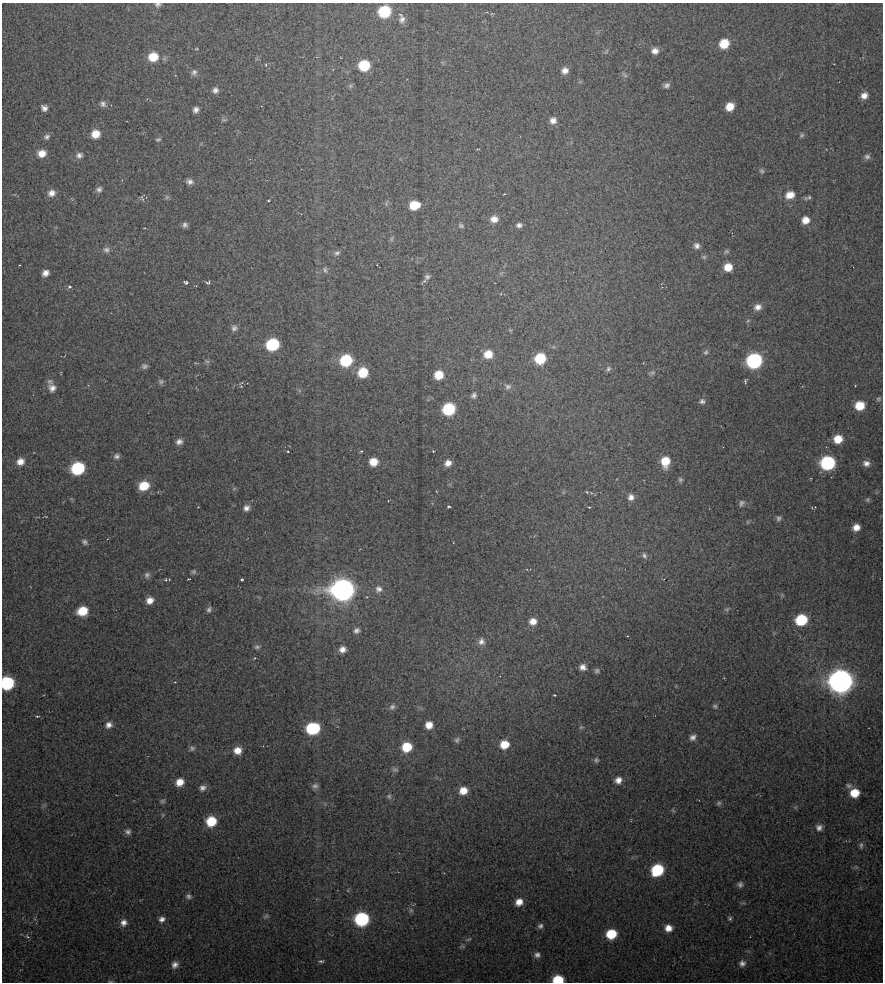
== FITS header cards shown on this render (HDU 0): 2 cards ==
NAXIS1  =                  881 / Axis length
NAXIS2  =                  980 / Axis length

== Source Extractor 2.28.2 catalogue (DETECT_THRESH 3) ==
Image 881 x 980 px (HDU 0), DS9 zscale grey, 1 PNG px = 1 image px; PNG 885 x 984 px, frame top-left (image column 1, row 980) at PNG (2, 3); no overlay
Background 12.4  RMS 1.3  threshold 3.77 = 3 sigma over >= 5 px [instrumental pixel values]
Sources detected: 192; all 192 listed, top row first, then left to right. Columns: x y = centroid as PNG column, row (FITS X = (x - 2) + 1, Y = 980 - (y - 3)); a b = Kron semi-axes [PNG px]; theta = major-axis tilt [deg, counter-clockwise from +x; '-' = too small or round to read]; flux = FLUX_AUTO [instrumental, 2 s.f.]
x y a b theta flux
158 4 8 5 11 230
384 11 9 8 - 5300
402 19 10 9 - 470
724 44 8 8 - 2000
197 49 5 3 - 79
655 51 8 7 - 560
606 52 7 4 59 130
153 57 10 9 - 1800
266 65 4 3 - 61
364 65 9 8 - 3700
565 71 7 7 - 520
194 72 8 7 - 300
625 75 10 5 -42 200
666 85 6 5 - 300
215 90 7 6 - 340
864 96 8 7 - 630
103 104 9 8 - 360
730 107 8 7 - 1300
44 108 8 7 - 410
196 110 6 5 - 380
224 120 7 5 6 150
553 120 8 7 - 510
95 134 9 8 - 1200
802 135 6 5 - 150
47 137 8 7 - 280
158 139 7 5 18 170
477 149 5 2 - 69
42 153 9 8 - 950
79 155 9 8 - 410
867 157 8 7 - 290
762 171 8 5 -57 180
190 181 9 7 -8 370
99 189 7 7 - 310
51 193 9 8 - 560
504 194 3 2 - 63
790 195 10 8 22 1000
167 197 6 6 - 170
142 198 10 3 -70 130
808 198 9 4 16 200
268 200 3 2 - 73
414 205 9 7 10 2100
494 219 9 8 - 670
805 220 9 8 - 880
185 225 6 6 - 270
461 225 8 7 - 220
519 225 8 6 10 310
145 228 2 2 - 52
391 239 8 5 73 160
697 246 8 8 - 400
106 250 9 8 - 370
726 251 7 6 - 190
337 253 9 6 19 260
704 257 7 5 -14 180
19 265 2 2 - 47
728 267 8 8 - 1300
325 270 10 7 -71 280
45 273 7 6 - 520
501 273 7 4 18 150
427 277 7 6 - 240
424 281 7 4 37 170
186 282 6 4 -19 180
208 282 6 4 9 170
69 287 5 5 - 180
758 307 9 8 - 560
234 328 8 8 - 330
510 330 6 4 -45 93
272 344 9 8 - 6600
706 352 7 6 - 200
488 354 9 8 - 1300
540 358 9 8 - 3500
346 360 9 8 - 5600
207 361 9 5 -26 180
754 361 9 9 - 15000
144 366 8 6 -4 250
608 369 8 6 61 220
363 372 9 8 - 2300
652 372 9 6 7 200
439 375 8 7 - 1600
745 381 6 3 89 120
161 382 7 6 - 210
241 386 6 5 - 140
508 386 9 8 - 330
52 388 11 9 -62 610
474 395 7 6 - 260
878 399 6 5 - 150
702 401 8 6 3 270
860 406 9 8 - 1900
449 409 9 8 - 5600
838 439 8 7 - 1500
179 442 8 6 18 400
288 451 3 2 - 88
361 451 4 4 - 84
433 451 3 3 - 82
116 456 8 6 13 300
665 461 10 8 87 1900
20 462 9 8 - 720
373 462 8 7 - 1200
448 463 8 7 - 590
828 463 9 8 - 11000
866 463 8 7 - 460
78 468 9 8 - 7200
680 480 7 6 - 180
144 486 10 8 20 2200
587 492 5 3 - 92
631 497 8 8 - 490
867 500 6 6 - 150
741 503 8 7 - 280
449 506 4 3 - 110
589 507 3 3 - 90
815 507 3 2 - 55
246 508 7 7 - 400
779 518 7 6 - 240
856 527 7 6 - 780
85 542 8 6 -36 240
644 555 9 6 -62 290
194 572 7 6 - 180
147 575 8 8 - 290
189 579 3 2 - 65
166 580 5 4 - 110
242 580 3 3 - 120
379 589 10 9 - 450
343 590 11 10 - 68000
150 600 8 7 - 690
209 609 8 6 60 250
727 609 7 6 - 180
82 611 10 8 17 2100
801 620 9 8 - 4700
533 621 10 9 - 770
356 630 8 7 - 300
481 641 10 8 -79 480
257 647 7 6 - 210
342 649 7 7 - 540
254 658 5 3 - 72
583 667 7 7 - 490
597 671 6 5 - 200
841 681 11 10 - 99000
175 682 3 3 - 52
7 683 9 8 - 8200
554 695 3 2 - 83
715 706 7 5 -11 160
392 707 9 7 47 290
37 716 5 3 - 90
109 725 8 7 - 470
429 725 7 7 - 900
581 727 6 5 - 130
313 728 10 8 12 6800
693 737 9 7 41 390
457 740 8 6 40 210
504 744 8 8 - 1500
407 747 9 8 - 2400
192 748 7 6 - 230
237 750 9 8 - 910
596 760 7 6 - 190
395 769 8 6 -14 220
618 780 8 7 - 580
180 782 8 7 - 970
849 785 10 7 -17 280
315 786 8 6 13 280
203 788 8 7 - 380
463 791 8 7 - 1100
854 793 9 8 - 1800
389 796 8 6 -57 220
162 801 7 5 -5 170
719 803 7 6 - 180
796 807 6 4 71 110
673 810 7 4 -71 110
211 821 9 8 - 2800
819 827 9 8 - 420
128 832 7 7 - 300
861 845 8 5 85 210
657 870 9 8 - 5400
740 885 7 7 - 290
188 896 8 6 -22 250
519 902 8 7 - 850
411 910 7 5 -46 180
266 916 8 6 20 180
730 918 5 5 - 150
162 919 8 7 - 380
362 919 9 9 - 11000
124 923 9 8 - 530
540 926 7 6 - 270
668 928 8 8 - 790
611 934 8 7 - 3000
27 936 8 4 -37 150
469 939 8 4 26 170
462 946 8 5 10 160
537 955 7 6 - 340
321 961 8 4 3 180
742 963 9 8 - 390
175 965 9 7 58 470
558 980 8 6 1 3400
110 981 6 3 8 94
At the frame edge (FLAGS 8, measured only in part): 4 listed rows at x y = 158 4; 7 683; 558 980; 110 981